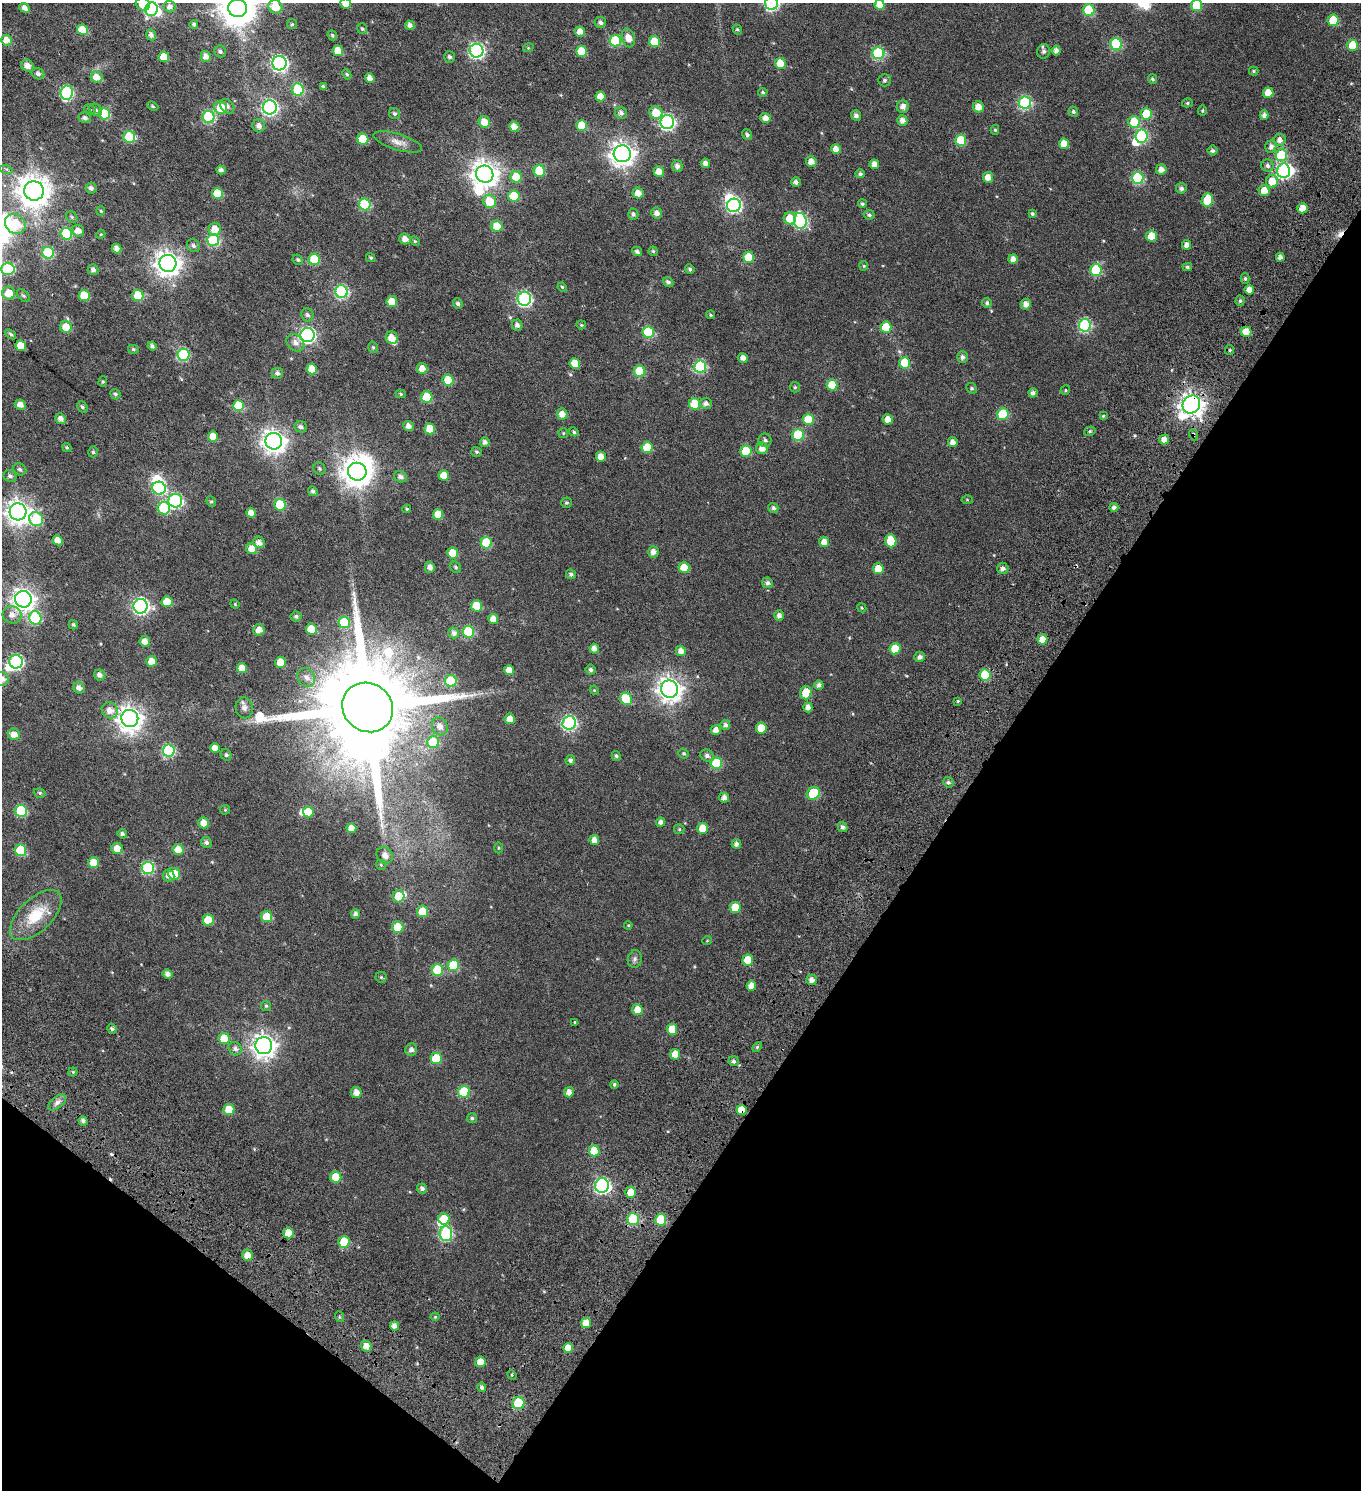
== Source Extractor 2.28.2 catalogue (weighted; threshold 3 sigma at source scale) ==
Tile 15 of 4 x 4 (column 3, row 4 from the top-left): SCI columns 3146-4504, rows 183-1670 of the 6353 x 6308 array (HDU 1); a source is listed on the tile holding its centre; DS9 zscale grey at full resolution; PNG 1363 x 1492 px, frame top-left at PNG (2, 3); each listed source drawn as its Kron ellipse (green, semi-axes under 4 px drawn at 4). Shown black and unused: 33% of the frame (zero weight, under 4 of 7 exposures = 11% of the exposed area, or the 3 px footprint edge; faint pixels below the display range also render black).
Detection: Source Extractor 2.28.2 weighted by HDU 2 'WHT'; one run over the whole footprint, this tile lists its part. Background 0.0169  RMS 0.0053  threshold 0.0217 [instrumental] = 3 sigma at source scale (4.09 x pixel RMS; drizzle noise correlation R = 1.36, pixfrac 0.8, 0.0396/0.0396 arcsec/px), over >= 5 px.
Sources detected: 457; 11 inside a brighter object's white glare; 3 cosmic-ray / hot-pixel residue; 1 long thin detection or spike segment (spike, bleed or trail) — neither listed nor drawn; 2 inside a brighter listed object's ellipse — not listed separately; the other 440 listed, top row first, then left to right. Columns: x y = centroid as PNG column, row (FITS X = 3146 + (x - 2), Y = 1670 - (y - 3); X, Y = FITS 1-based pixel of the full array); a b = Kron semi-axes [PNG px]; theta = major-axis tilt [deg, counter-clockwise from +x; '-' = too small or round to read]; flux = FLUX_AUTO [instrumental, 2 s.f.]
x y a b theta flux
346 3 5 5 - 4.5
771 3 7 6 - 64
143 4 7 6 - 7.7
879 5 5 5 - 4.9
1197 5 6 5 - 18
170 7 6 6 - 2
275 7 7 6 - 8.1
24 8 5 4 - 1.9
238 8 9 9 - 840
152 9 7 6 - 36
1089 10 6 5 - 25
1333 20 5 5 - 15
600 22 6 5 - 1.3
194 24 4 4 - 0.91
292 24 5 5 - 0.61
410 25 5 4 - 2
362 29 6 5 - 0.64
737 29 5 4 - 0.7
82 30 5 5 - 8.5
580 31 5 5 - 3.8
151 35 5 5 - 1.7
332 35 5 4 - 0.72
628 38 9 6 -75 4.4
7 40 5 5 - 3.2
615 41 6 5 - 22
654 41 6 5 - 7.6
1116 44 6 6 - 30
1353 45 5 5 - 13
528 48 5 3 - 0.39
220 51 6 6 - 1.1
338 51 5 5 - 6.5
476 51 7 7 - 84
581 51 6 5 - 10
1044 51 7 6 - 1.3
1056 51 5 4 - 1.8
878 53 6 6 - 36
206 56 5 5 - 2.7
164 57 5 5 - 7.1
450 57 6 5 - 1.1
279 63 7 7 - 100
780 63 5 5 - 6.6
27 66 7 5 -39 2.3
1254 71 5 4 - 0.56
38 74 6 5 - 1.3
347 74 5 4 - 0.65
97 77 6 5 - 4.3
370 78 5 4 - 2.5
1152 79 5 4 - 0.78
884 80 6 6 - 1
323 87 4 3 - 0.99
298 90 6 6 - 28
763 92 5 4 - 0.79
67 93 7 6 - 43
1268 93 5 5 - 5.7
600 96 5 5 - 4.8
1025 103 6 6 - 47
1187 103 5 4 - 0.66
153 106 6 4 -23 0.54
227 106 8 6 -49 1.4
903 106 6 6 - 2.1
270 107 7 7 - 100
978 107 5 5 - 4.3
221 108 6 6 - 12
90 109 6 4 -32 0.66
96 110 7 5 -44 0.98
1202 110 5 4 - 0.55
1073 112 5 4 - 0.87
394 113 6 5 - 0.97
621 113 6 5 - 1.6
656 113 7 6 - 7.4
104 114 6 5 - 18
1146 114 6 5 - 16
856 115 5 5 - 1.5
1264 115 4 4 - 1.8
208 117 6 6 - 38
85 118 6 5 - 1.5
765 118 5 5 - 2.8
902 121 5 5 - 2.5
484 122 6 5 - 6.4
667 122 7 7 - 91
1134 122 6 6 - 13
582 125 5 5 - 8.2
259 126 6 6 - 2.2
514 127 5 5 - 4.2
995 130 5 4 - 0.63
747 135 5 4 - 1.3
1142 136 6 6 - 42
129 137 6 5 - 19
363 139 5 5 - 12
961 140 5 5 - 16
1279 140 6 6 - 2.3
398 142 25 8 -17 3.7
1064 144 5 5 - 5.8
1271 146 6 5 - 1.9
836 149 5 5 - 3.1
1213 151 5 5 - 1.1
622 154 8 8 - 350
1281 155 6 6 - 23
811 162 5 5 - 3.2
705 163 5 4 - 2.2
874 164 5 4 - 3
677 166 6 5 - 1.9
1267 166 6 6 - 1.4
6 169 6 4 -17 0.74
1161 169 5 5 - 2.5
221 170 5 4 - 1.5
539 171 6 5 - 14
1284 171 7 6 - 66
659 172 5 5 - 4.4
485 174 9 8 - 460
860 174 5 4 - 1.1
516 177 6 5 - 8.5
988 177 5 5 - 3.7
1138 178 6 6 - 35
1272 181 6 6 - 6.6
796 182 5 4 - 1.5
91 188 5 5 - 1.4
1181 188 5 5 - 1.4
1264 190 5 5 - 4.1
34 191 10 9 - 700
218 193 5 5 - 12
638 193 5 5 - 3.7
514 196 6 5 - 12
1207 200 7 5 78 13
490 201 7 6 - 10
365 204 6 5 - 28
862 204 4 4 - 0.82
734 205 7 6 - 68
1302 208 5 5 - 4.9
101 211 5 4 - 0.49
657 213 5 5 - 2.1
1032 213 4 3 - 0.69
633 214 5 5 - 1
869 215 5 5 - 1.1
72 217 6 5 - 0.65
790 218 6 6 - 7.5
800 221 8 6 -79 51
15 224 11 9 -38 17
497 226 6 5 - 7.6
215 229 6 6 - 6.5
78 231 6 5 - 3.2
66 234 6 5 - 18
101 234 5 3 - 0.43
1152 236 5 5 - 9.3
405 239 6 5 - 2.7
213 240 6 6 - 34
415 241 5 4 - 0.51
1186 245 5 4 - 2.5
193 246 7 6 - 1.3
117 249 5 4 - 2.4
637 251 5 4 - 1.1
653 251 4 4 - 0.57
48 253 6 6 - 24
749 257 5 5 - 11
1280 257 4 4 - 1.9
371 258 4 4 - 0.61
314 259 6 5 - 15
1013 259 5 4 - 2.6
298 260 5 5 - 0.79
168 263 8 8 - 390
864 266 5 4 - 0.52
1187 267 5 4 - 0.82
8 269 7 6 - 25
690 269 5 4 - 0.82
93 270 5 5 - 1.4
1096 270 6 6 - 22
1245 278 5 4 - 0.86
668 282 5 4 - 1.1
562 287 4 4 - 0.48
1249 290 4 4 - 3.4
341 292 6 6 - 52
9 293 6 6 - 6.7
84 295 5 5 - 8
138 295 6 5 - 13
23 296 8 5 -44 0.86
524 299 7 7 - 74
1240 301 5 4 - 0.75
392 302 5 5 - 7.8
458 303 5 4 - 1.2
987 303 5 4 - 1.1
1026 304 5 5 - 2.4
307 315 7 6 - 1.3
710 315 4 3 - 0.55
517 325 5 5 - 1.5
581 325 5 4 - 0.49
1085 325 6 6 - 47
66 327 6 5 - 6.7
886 327 5 5 - 13
648 332 6 6 - 25
1246 332 5 5 - 8.2
11 334 6 4 -39 0.73
307 335 7 7 - 95
392 338 6 6 - 4.7
295 343 10 8 -42 2.5
21 346 5 5 - 9.3
152 346 4 4 - 1.1
373 347 6 4 -74 0.64
133 349 5 4 - 0.62
1230 350 5 4 - 0.63
183 355 6 6 - 30
962 357 6 5 - 1.4
743 358 5 4 - 2.4
905 363 6 5 - 11
575 364 5 5 - 6.7
700 366 6 6 - 42
422 368 5 5 - 3.8
312 369 5 5 - 6.4
640 371 6 5 - 18
277 373 5 5 - 1.6
448 380 5 5 - 11
103 382 5 4 - 0.57
832 385 5 5 - 10
795 387 5 5 - 0.68
971 388 5 5 - 0.75
1065 390 5 4 - 0.53
1033 393 4 4 - 1.5
115 394 5 5 - 0.89
401 394 5 4 - 0.66
427 397 5 5 - 13
706 403 6 5 - 1.7
695 404 6 5 - 12
1191 404 9 8 - 320
20 405 5 5 - 2.8
239 406 5 5 - 15
82 407 6 4 -52 0.85
562 414 5 5 - 3.2
1003 414 6 6 - 21
1103 416 4 4 - 0.49
61 419 5 5 - 2.5
808 419 5 5 - 11
888 419 5 5 - 3.6
408 426 5 5 - 2.5
301 427 6 5 - 1.5
430 429 5 5 - 8.4
1090 431 6 4 17 0.72
574 432 5 4 - 0.82
563 433 5 4 - 0.54
798 435 6 6 - 25
1194 435 5 3 - 0.49
213 437 5 5 - 6
765 440 7 6 - 1.1
1164 440 5 5 - 3.4
274 441 8 8 - 340
485 442 5 5 - 1.7
953 442 5 5 - 2.1
67 447 5 4 - 0.59
647 447 5 5 - 11
762 448 6 6 - 2.9
746 451 5 5 - 13
93 452 5 4 - 0.8
476 452 5 5 - 0.69
601 457 5 4 - 3.8
319 468 6 5 - 0.84
20 469 7 5 -31 1.2
357 472 9 9 - 570
10 476 6 5 - 1.3
444 476 5 5 - 6.8
400 477 6 5 - 1.5
159 488 7 6 - 33
313 491 5 4 - 1.1
967 500 5 3 - 0.41
175 501 7 7 - 64
211 502 5 4 - 0.61
566 503 5 5 - 0.69
280 505 6 5 - 17
1114 507 4 4 - 1.4
164 508 6 6 - 20
773 508 5 5 - 1.2
407 509 4 3 - 0.59
18 512 8 8 - 340
251 513 5 4 - 3.6
438 514 5 5 - 6
36 519 7 6 - 24
58 540 5 5 - 3.9
891 541 6 5 - 11
259 542 6 5 - 2.5
824 542 5 5 - 3.4
486 543 6 5 - 16
252 549 6 5 - 4.6
653 552 6 5 - 2.5
453 553 5 5 - 9.8
430 567 5 5 - 2.2
456 567 6 5 - 0.81
684 568 5 5 - 7.8
1003 568 5 5 - 1.6
878 569 5 5 - 7.9
571 574 5 4 - 1
767 583 5 5 - 1.4
23 599 8 8 - 280
167 602 5 5 - 7.5
235 604 5 4 - 0.42
141 606 7 7 - 110
476 606 5 5 - 12
862 608 5 3 - 0.44
12 615 9 8 - 3
296 616 5 5 - 1
779 616 5 5 - 2
35 618 7 6 - 27
493 619 5 5 - 4.4
344 622 6 6 - 18
73 625 5 4 - 0.75
311 629 5 5 - 8
259 630 5 5 - 3.6
468 632 6 5 - 26
454 633 5 5 - 1.8
1042 639 5 5 - 4.3
145 641 5 5 - 3.1
594 649 5 5 - 2.6
895 649 5 5 - 8.4
681 651 5 5 - 2.7
920 657 5 5 - 1.6
152 661 5 5 - 4.6
16 662 7 6 - 65
280 662 5 5 - 6.6
242 668 5 5 - 5
509 670 5 5 - 3.8
591 670 5 5 - 1.2
100 675 6 5 - 2
985 675 5 5 - 18
306 677 10 8 -56 2.8
2 679 7 7 - 3.2
451 681 6 6 - 21
819 685 5 4 - 1.6
79 688 6 5 - 2.1
670 689 9 8 - 350
594 690 4 3 - 0.4
806 693 7 5 75 8.5
626 699 6 5 - 16
958 701 4 4 - 0.51
368 707 26 24 -37 11000
808 707 5 4 - 2.5
244 708 10 8 -83 1.9
110 710 8 7 - 3.9
130 719 8 8 - 380
510 719 5 5 - 4
569 723 7 6 - 72
725 725 5 5 - 1.5
440 726 9 7 -63 2.7
761 728 5 5 - 8.3
716 730 5 5 - 2.7
14 734 6 5 - 3.6
433 742 6 6 - 18
215 748 5 4 - 3.5
169 751 6 6 - 41
684 754 5 5 - 0.78
226 755 6 5 - 0.89
707 755 7 6 - 1.5
616 756 5 4 - 0.8
570 760 5 5 - 1.1
716 763 6 5 - 22
948 782 5 5 - 0.97
40 793 6 4 -17 0.71
813 793 7 6 - 18
724 798 5 5 - 2.3
225 810 5 5 - 0.46
21 811 6 6 - 27
308 812 5 5 - 5.7
661 822 4 4 - 2
203 823 5 5 - 3.9
843 827 5 4 - 1.4
351 828 5 5 - 3.5
703 828 5 5 - 8
679 829 5 5 - 0.62
122 834 5 4 - 1.1
594 840 5 5 - 2.6
206 842 5 5 - 1.2
736 844 5 4 - 1.7
499 848 5 3 - 0.44
117 849 6 5 - 5
20 850 6 6 - 22
178 850 5 5 - 4.9
385 855 9 7 -46 2.5
94 862 5 5 - 6.5
381 865 5 5 - 0.61
148 868 6 6 - 43
174 874 6 6 - 6.8
169 876 6 5 - 2.7
399 896 6 6 - 7.2
735 907 5 5 - 8.9
423 911 6 5 - 7.4
355 914 4 4 - 1.7
36 915 32 16 43 15
267 917 5 5 - 9.5
208 920 5 5 - 9.4
628 925 4 4 - 0.43
398 927 6 6 - 7.4
707 941 5 3 - 0.34
635 959 9 7 80 1.3
748 960 5 5 - 8.8
453 965 6 5 - 18
437 970 6 5 - 16
167 974 5 4 - 2.1
381 977 5 5 - 0.65
812 980 5 5 - 2.3
751 986 5 4 - 3.2
266 1006 5 5 - 0.58
637 1010 5 5 - 5.2
575 1022 3 3 - 0.47
112 1029 5 4 - 0.83
672 1029 5 5 - 8.9
224 1038 5 5 - 9.6
264 1046 8 8 - 330
757 1047 6 4 46 0.63
235 1049 7 6 - 1.6
411 1050 6 5 - 1.8
675 1054 5 5 - 5.1
436 1058 6 5 - 13
734 1061 5 5 - 1.1
73 1072 4 4 - 0.58
614 1084 4 4 - 0.74
356 1092 5 5 - 3.3
464 1092 6 6 - 22
569 1092 5 5 - 2.5
57 1102 10 5 38 1.9
229 1109 5 5 - 6.6
741 1110 5 5 - 6.4
472 1118 5 5 - 0.97
83 1121 5 4 - 1.5
594 1151 5 5 - 9.1
336 1177 5 5 - 8.6
602 1185 7 7 - 92
422 1188 5 5 - 1.6
631 1192 5 5 - 6
444 1219 6 5 - 9.1
633 1219 6 6 - 29
661 1220 6 5 - 17
288 1233 5 5 - 5.9
446 1234 7 6 - 45
344 1242 6 5 - 14
248 1255 5 5 - 3.8
340 1317 5 3 - 0.52
435 1317 4 4 - 0.45
586 1323 5 5 - 6.2
394 1326 4 4 - 2.2
366 1346 5 5 - 3.6
568 1348 5 5 - 5
480 1362 5 5 - 5.3
512 1375 5 4 - 0.57
482 1387 5 4 - 1.1
518 1403 6 6 - 20
Overlapping masked pixels (flux is a lower limit): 5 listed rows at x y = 1191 404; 1194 435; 985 675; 741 1110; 631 1192
Isophote crosses this tile's border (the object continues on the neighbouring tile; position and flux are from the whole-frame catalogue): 10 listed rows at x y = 346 3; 771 3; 143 4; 879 5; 1197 5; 275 7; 238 8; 152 9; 8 269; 2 679